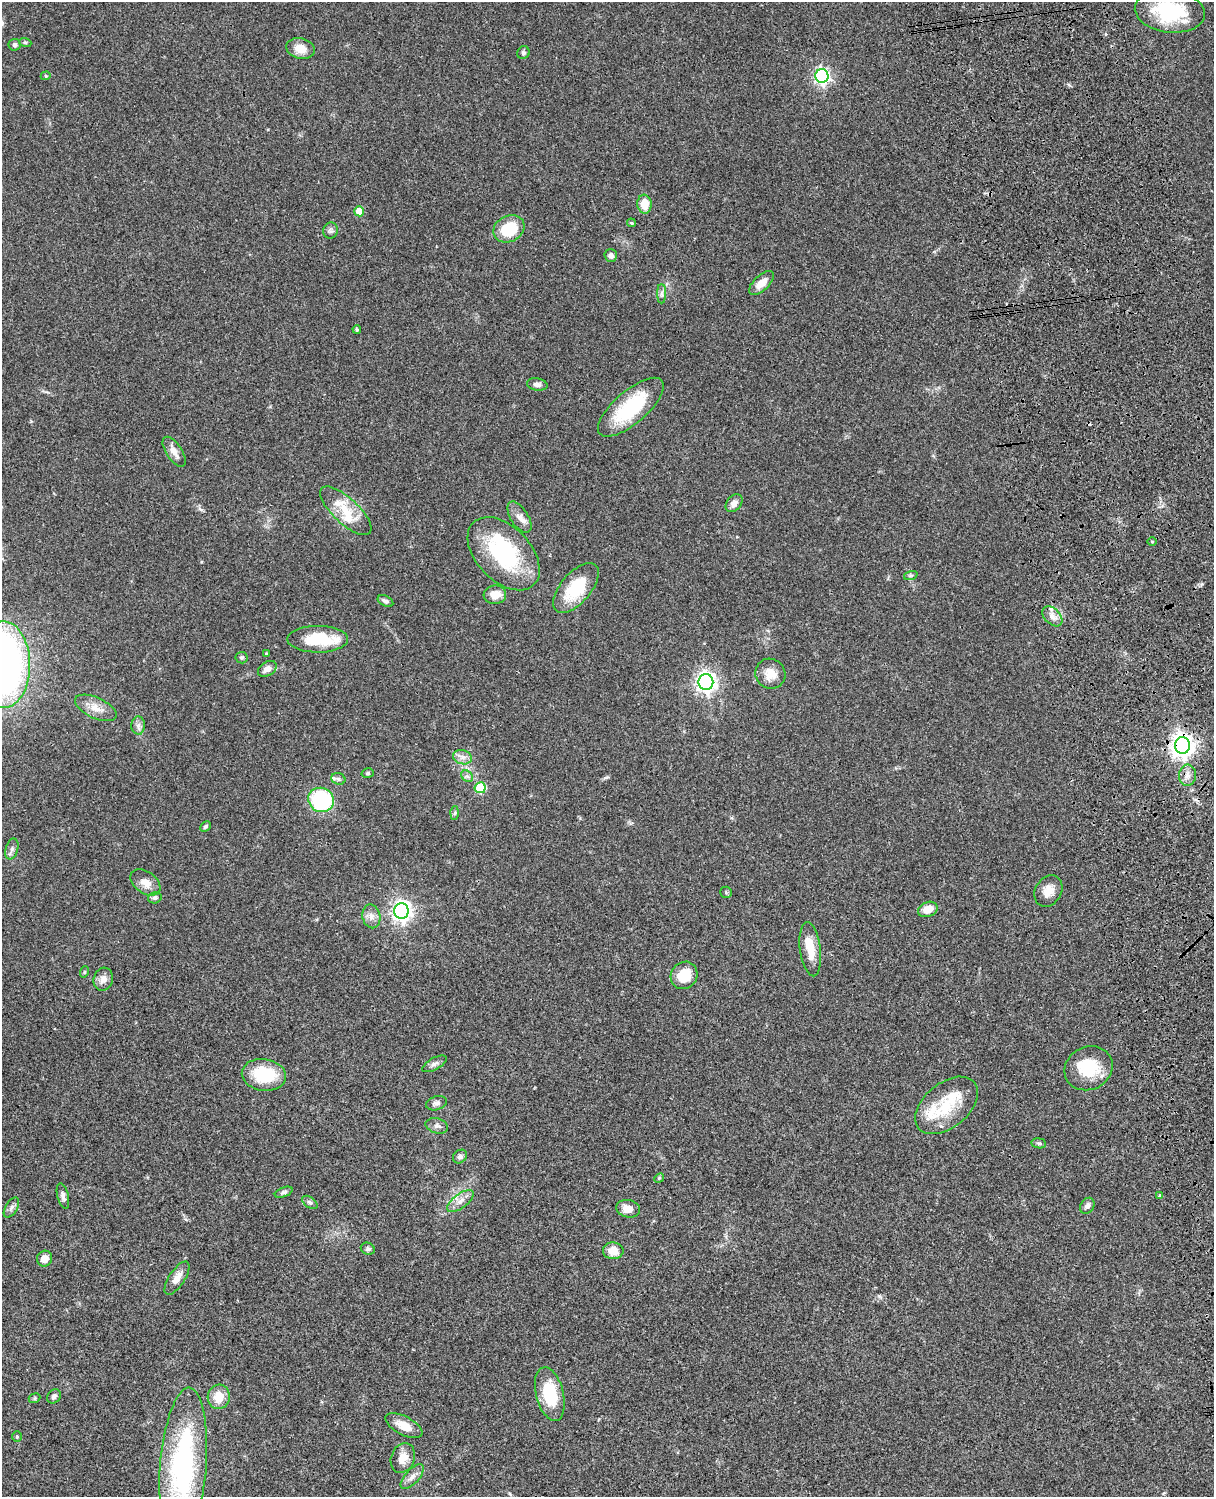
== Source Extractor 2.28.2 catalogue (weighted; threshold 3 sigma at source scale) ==
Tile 6 of 4 x 3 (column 2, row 2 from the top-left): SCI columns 1333-2544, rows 1772-3266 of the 5086 x 4925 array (HDU 1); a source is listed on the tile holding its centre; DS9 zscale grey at full resolution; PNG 1216 x 1499 px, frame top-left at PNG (2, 2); each listed source drawn as its Kron ellipse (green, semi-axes under 4 px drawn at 4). Shown black and unused: <1% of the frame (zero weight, under 3 of 4 exposures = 6% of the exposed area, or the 3 px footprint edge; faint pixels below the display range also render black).
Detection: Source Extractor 2.28.2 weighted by HDU 2 'WHT'; one run over the whole footprint, this tile lists its part. Background 0.0759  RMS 0.0057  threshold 0.0258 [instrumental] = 3 sigma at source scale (4.5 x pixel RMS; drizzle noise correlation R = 1.50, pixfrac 1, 0.05/0.05 arcsec/px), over >= 5 px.
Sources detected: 97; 2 inside a brighter object's white glare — neither listed nor drawn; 5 inside a brighter listed object's ellipse — not listed separately; the other 90 listed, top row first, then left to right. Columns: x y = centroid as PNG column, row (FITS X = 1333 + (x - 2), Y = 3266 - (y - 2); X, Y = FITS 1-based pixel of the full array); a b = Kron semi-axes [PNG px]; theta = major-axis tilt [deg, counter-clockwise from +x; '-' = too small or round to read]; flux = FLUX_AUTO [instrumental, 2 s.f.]
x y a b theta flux
1170 11 35 21 -7 36
25 42 6 4 -18 0.74
15 45 6 6 - 1.2
300 49 14 10 -12 6.7
523 53 7 6 - 1.1
46 76 5 4 - 0.75
822 76 7 6 - 150
644 204 9 7 -85 8.4
359 211 5 5 - 10
631 223 4 3 - 0.67
509 229 16 13 26 23
331 231 8 7 - 1.6
611 255 6 6 - 2.2
761 283 15 7 43 5.7
662 294 10 4 90 1.6
357 329 4 3 - 0.67
537 384 10 6 -8 2.3
631 407 41 16 41 36
174 452 17 8 -56 4.4
734 503 10 7 50 3.4
346 511 33 13 -43 13
519 517 18 8 -57 4.2
1152 541 5 3 - 0.54
504 554 44 27 -46 54
911 575 7 4 18 0.94
576 588 30 15 49 23
495 595 11 9 6 6.8
385 601 8 5 -26 1.7
1052 616 12 7 -45 3.5
318 639 30 13 0 24
267 654 4 3 - 0.72
241 658 6 6 - 1.1
4 664 43 26 -89 260
267 669 10 7 33 3.3
770 674 15 14 - 7.3
706 682 8 7 - 270
96 708 22 10 -24 6.7
138 726 9 7 89 2.2
1182 745 8 7 - 440
462 757 10 7 -15 2.8
368 773 6 5 - 0.89
1187 775 11 8 87 3.2
467 776 6 5 - 1.4
338 779 7 5 -21 1.4
480 788 5 5 - 31
321 800 13 12 - 50
455 813 6 4 88 0.92
205 826 6 4 45 1.2
12 849 11 6 75 2
145 882 17 10 -36 5.2
1048 891 16 13 59 6
726 892 6 5 - 0.84
155 898 7 5 17 1.3
928 909 10 7 23 6.9
401 911 8 7 - 290
371 916 12 9 -78 3.4
810 949 27 10 -83 10
84 972 6 3 71 0.55
684 975 14 13 - 13
103 979 12 9 74 4
434 1064 14 6 29 2.1
1089 1068 25 21 27 20
264 1075 22 15 -10 24
436 1103 11 7 16 2
947 1105 36 22 40 23
437 1126 11 7 -15 2.2
1039 1143 7 5 -7 1
460 1157 7 6 - 1.9
659 1178 5 4 - 0.64
284 1192 9 4 21 1.3
63 1196 13 5 -76 2.3
1160 1196 3 3 - 1.6
460 1201 16 7 38 4.2
310 1202 9 5 -37 1.4
1087 1206 9 6 57 2.2
11 1208 11 6 59 2
628 1209 12 8 -11 5.2
368 1249 7 6 - 1.2
613 1251 10 8 -2 6.9
45 1259 8 7 - 4.3
177 1278 19 8 56 6.1
550 1394 27 13 -76 25
54 1396 8 6 47 1.7
219 1397 12 11 - 8.5
34 1398 6 4 22 0.81
404 1426 20 9 -27 7.3
17 1437 5 5 - 0.7
403 1458 15 11 70 6
183 1466 79 23 85 110
412 1477 15 7 48 3.4
Overlapping masked pixels (flux is a lower limit): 1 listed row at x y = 1182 745
Isophote crosses this tile's border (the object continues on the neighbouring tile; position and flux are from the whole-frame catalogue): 3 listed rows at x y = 1170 11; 4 664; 183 1466